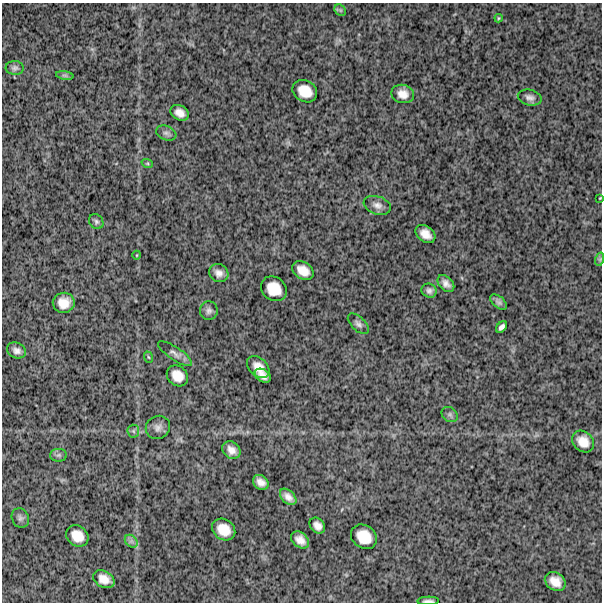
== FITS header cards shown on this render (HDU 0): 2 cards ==
NAXIS1  =                  600
NAXIS2  =                  600

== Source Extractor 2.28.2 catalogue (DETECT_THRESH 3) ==
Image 600 x 600 px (HDU 0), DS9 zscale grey, 1 PNG px = 1 image px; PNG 604 x 604 px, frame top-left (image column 1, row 600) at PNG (2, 3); each listed source drawn as its Kron ellipse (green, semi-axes under 4 px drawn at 4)
Background 1400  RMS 300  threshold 912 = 3 sigma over >= 5 px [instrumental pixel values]
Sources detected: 50; all 50 listed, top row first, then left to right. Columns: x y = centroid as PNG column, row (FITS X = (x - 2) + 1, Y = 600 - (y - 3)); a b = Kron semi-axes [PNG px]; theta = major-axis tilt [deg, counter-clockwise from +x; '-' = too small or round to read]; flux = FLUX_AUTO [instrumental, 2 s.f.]
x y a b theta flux
340 10 6 5 - 38000
499 18 4 4 - 22000
15 68 9 7 -6 61000
65 75 9 4 -9 46000
305 91 13 10 -31 330000
403 94 11 9 -12 190000
530 97 12 7 -13 99000
180 113 9 7 -30 160000
166 133 10 7 -22 72000
147 163 6 3 -18 26000
600 198 3 2 - 15000
377 205 14 9 -18 120000
96 222 8 6 -54 52000
425 234 11 8 -38 180000
137 255 4 3 - 15000
600 259 7 4 72 35000
303 270 12 8 -33 230000
219 273 10 8 -29 130000
446 283 10 6 -46 110000
274 289 14 11 -38 370000
429 291 8 7 - 81000
499 302 10 5 -41 70000
64 303 11 10 - 260000
209 311 9 9 - 83000
358 324 13 7 -44 83000
501 327 7 4 48 71000
17 350 10 7 -22 100000
175 353 20 6 -34 110000
148 357 6 3 -70 22000
258 367 13 9 -43 220000
177 376 11 9 -44 250000
263 376 9 6 -31 130000
450 414 9 7 -38 54000
158 427 12 11 - 110000
133 431 6 6 - 44000
583 442 12 9 -42 240000
231 450 10 8 -42 150000
58 455 8 6 0 55000
261 482 8 6 -38 140000
288 497 10 6 -45 130000
20 518 10 8 -64 71000
317 526 9 7 -48 120000
224 530 12 10 -35 310000
77 536 12 10 -40 280000
364 537 14 11 -37 370000
300 540 10 7 -41 160000
131 541 7 5 -44 64000
104 579 11 8 -27 200000
555 581 11 8 -34 220000
428 601 11 3 2 68000
At the frame edge (FLAGS 8, measured only in part): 2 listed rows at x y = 600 198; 428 601